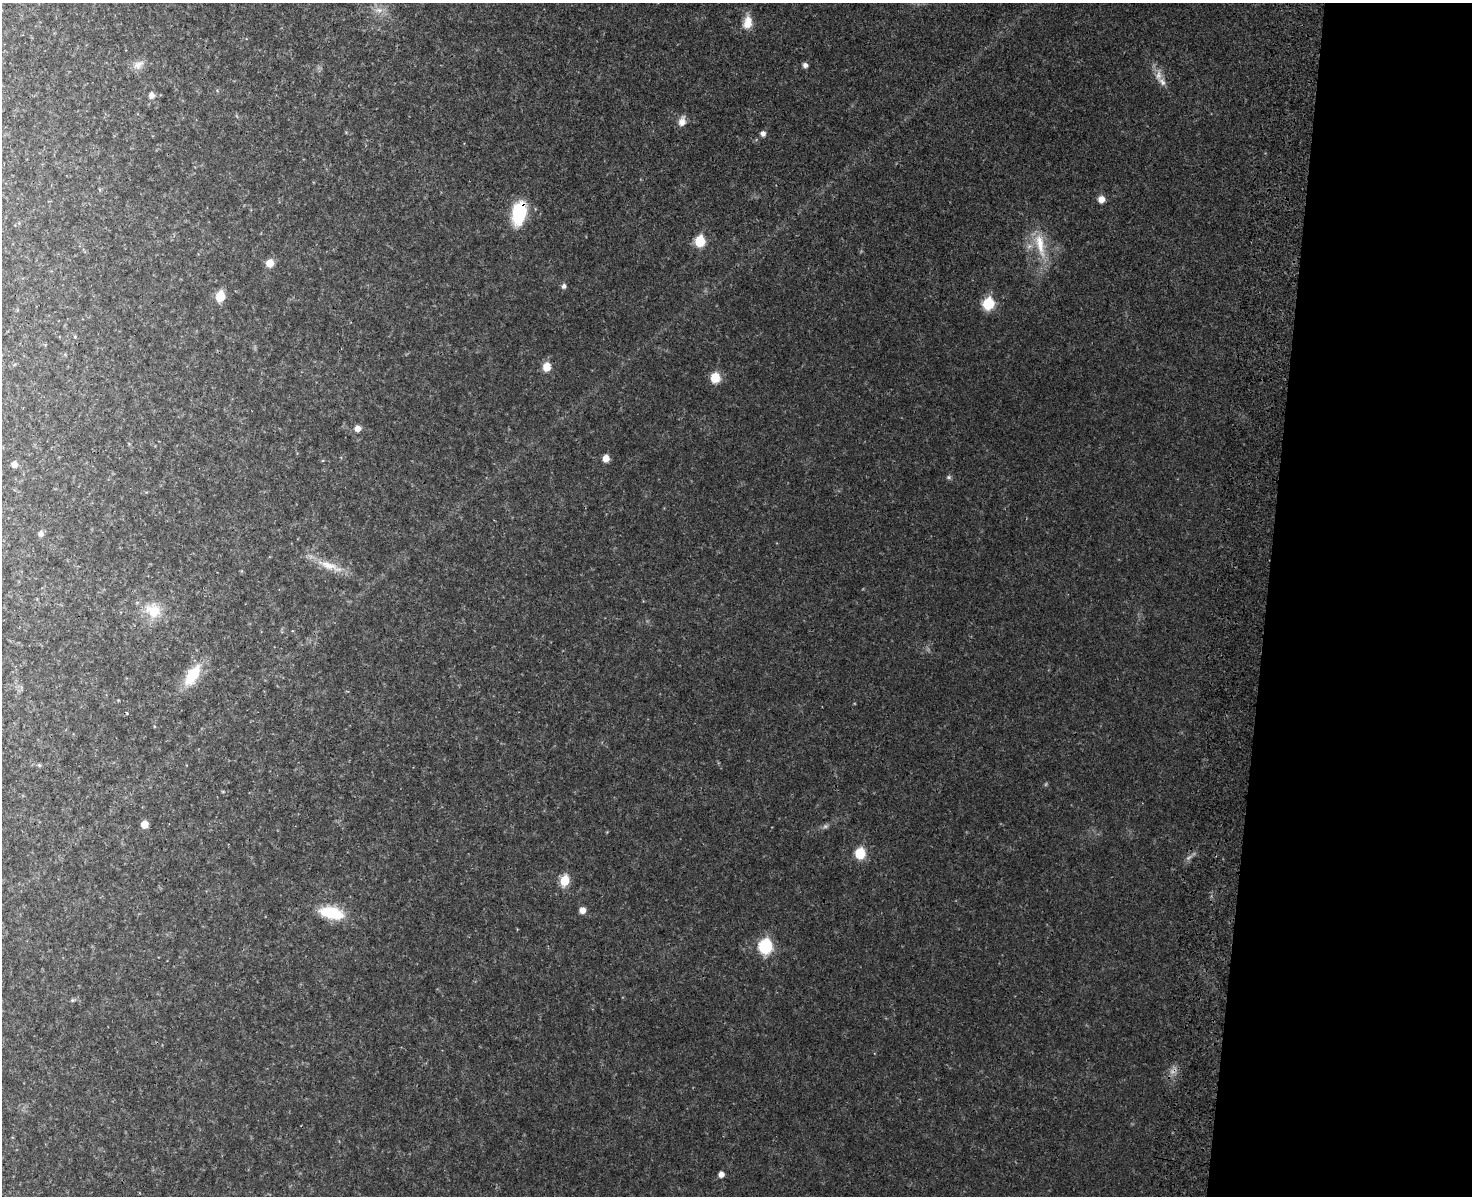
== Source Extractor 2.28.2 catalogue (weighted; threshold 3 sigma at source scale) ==
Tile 9 of 3 x 4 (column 3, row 3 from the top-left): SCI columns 3174-4643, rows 1226-2419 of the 4992 x 4837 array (HDU 1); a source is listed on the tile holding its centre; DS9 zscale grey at full resolution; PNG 1474 x 1198 px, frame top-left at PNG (2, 3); no overlay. Shown black and unused: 14% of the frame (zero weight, under 3 of 4 exposures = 6% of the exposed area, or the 3 px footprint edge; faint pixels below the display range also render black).
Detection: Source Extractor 2.28.2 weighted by HDU 2 'WHT'; one run over the whole footprint, this tile lists its part. Background 0.0336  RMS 0.0041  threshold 0.0186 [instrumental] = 3 sigma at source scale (4.5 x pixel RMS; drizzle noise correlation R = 1.50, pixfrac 1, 0.05/0.05 arcsec/px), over >= 5 px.
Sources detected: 40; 1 too faint to see at this stretch — not listed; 1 inside a brighter listed object's ellipse — not listed separately; the other 38 listed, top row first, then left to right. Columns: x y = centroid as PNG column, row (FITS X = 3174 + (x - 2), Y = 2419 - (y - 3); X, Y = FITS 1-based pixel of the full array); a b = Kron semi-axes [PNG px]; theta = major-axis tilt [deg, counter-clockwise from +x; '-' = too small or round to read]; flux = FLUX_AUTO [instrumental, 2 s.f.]
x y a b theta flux
379 10 12 7 -1 2.7
747 22 17 11 79 5.2
138 64 17 9 37 3.2
805 65 6 5 - 1.8
1158 75 17 9 89 3.6
151 95 7 6 - 2.2
682 121 13 9 75 3
763 133 6 6 - 1.6
1101 199 7 7 - 3.1
519 213 27 15 80 19
700 241 7 6 - 20
1040 245 41 12 -77 12
270 263 7 7 - 4.7
564 286 6 5 - 1.3
220 296 7 6 - 11
988 304 7 7 - 23
75 337 4 4 - 0.47
547 367 8 7 - 5.4
715 378 7 7 - 11
357 428 6 6 - 2.7
606 458 6 6 - 4
14 464 6 6 - 2.3
949 477 7 5 -1 0.82
40 533 6 6 - 1.7
329 566 41 10 -21 8.4
153 611 23 19 -26 11
193 675 28 13 58 15
127 713 4 3 - 0.41
39 765 5 4 - 0.58
144 824 5 5 - 6.4
825 826 7 6 - 1
860 853 7 6 - 19
564 881 6 5 - 19
582 910 6 6 - 3
331 913 23 11 -12 20
765 946 9 8 - 34
72 1000 6 4 -72 0.51
721 1174 5 5 - 2.6
Overlapping masked pixels (flux is a lower limit): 1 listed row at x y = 519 213